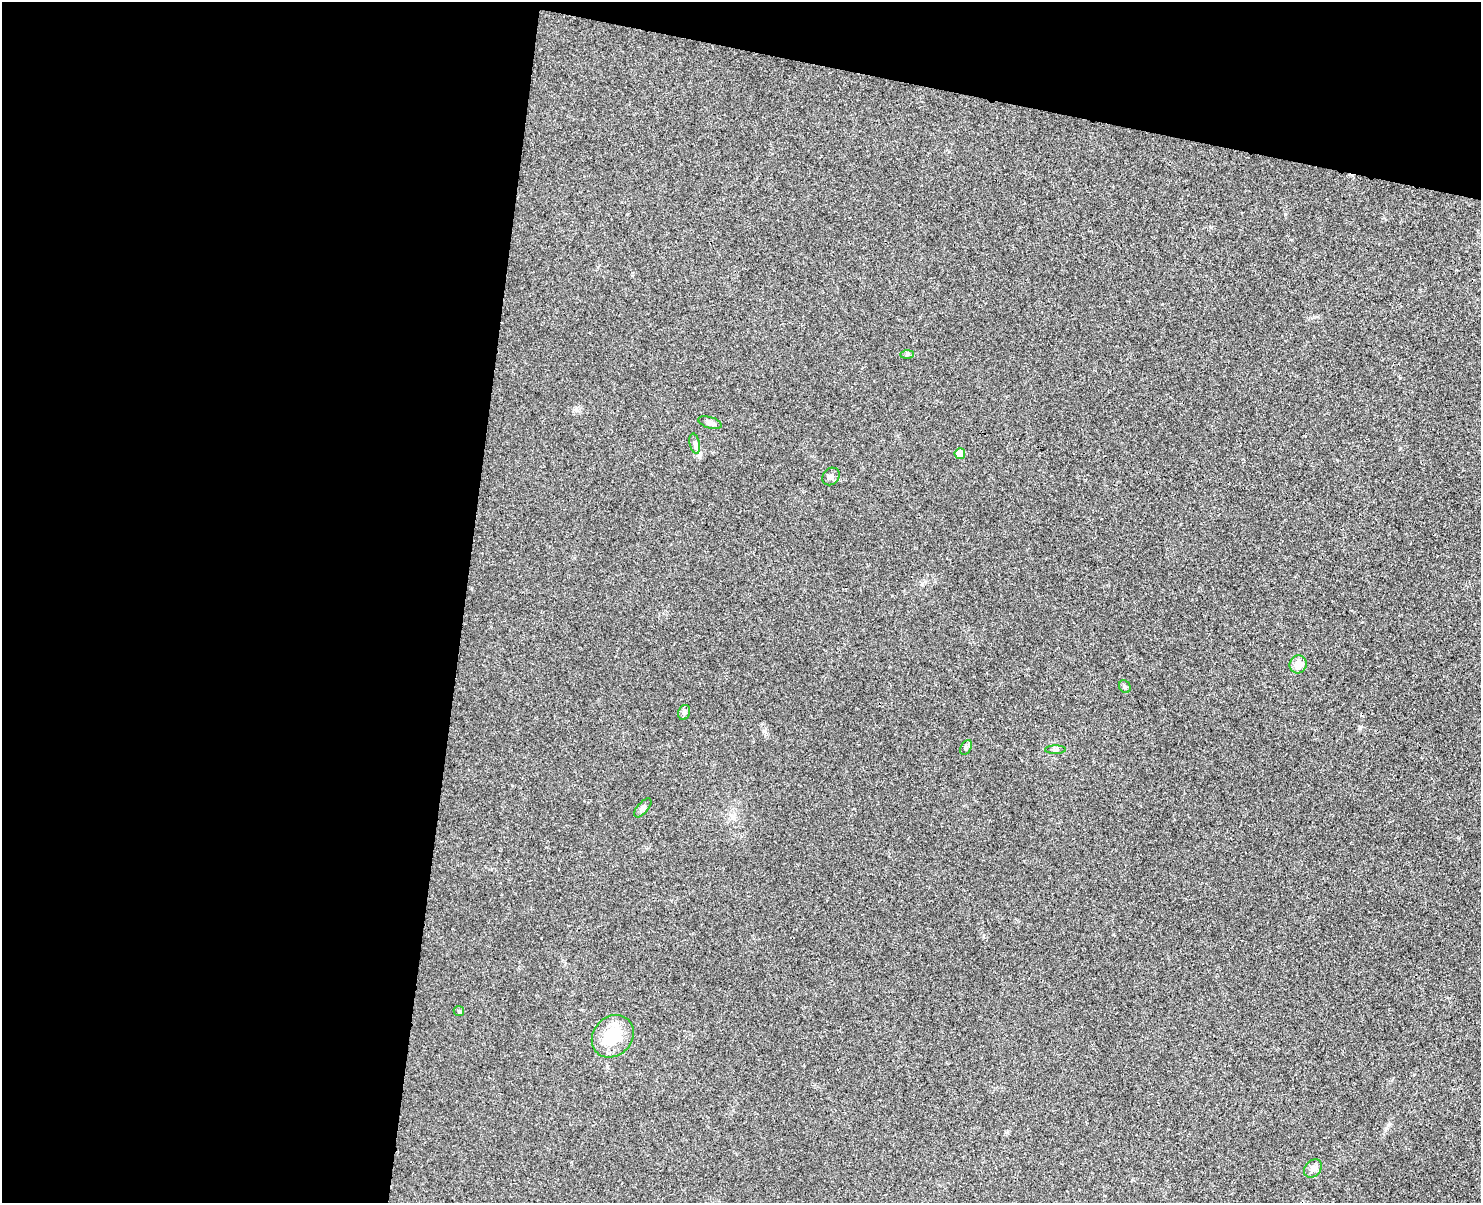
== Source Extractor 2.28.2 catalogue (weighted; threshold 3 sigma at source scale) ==
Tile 1 of 3 x 4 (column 1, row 1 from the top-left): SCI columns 170-1648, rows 3619-4819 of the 4893 x 4832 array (HDU 1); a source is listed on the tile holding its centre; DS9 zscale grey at full resolution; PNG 1483 x 1205 px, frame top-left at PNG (2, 2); each listed source drawn as its Kron ellipse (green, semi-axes under 4 px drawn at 4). Shown black and unused: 37% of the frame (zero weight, under 3 of 4 exposures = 6% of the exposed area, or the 3 px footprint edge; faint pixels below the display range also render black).
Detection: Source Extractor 2.28.2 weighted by HDU 2 'WHT'; one run over the whole footprint, this tile lists its part. Background 0.0307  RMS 0.0048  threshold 0.0214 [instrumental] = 3 sigma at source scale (4.5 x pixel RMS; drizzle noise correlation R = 1.50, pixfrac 1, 0.05/0.05 arcsec/px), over >= 5 px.
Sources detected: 14; all 14 listed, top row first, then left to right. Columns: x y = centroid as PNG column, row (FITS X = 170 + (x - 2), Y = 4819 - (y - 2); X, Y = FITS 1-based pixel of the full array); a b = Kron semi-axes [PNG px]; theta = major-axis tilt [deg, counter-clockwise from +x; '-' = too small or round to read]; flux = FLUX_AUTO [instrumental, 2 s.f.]
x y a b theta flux
907 354 7 4 1 0.78
710 423 12 5 -16 1.8
695 444 10 5 -77 1.4
960 454 5 5 - 5.9
831 476 9 8 - 1.7
1298 664 9 8 - 5.8
1125 687 7 5 -58 0.84
684 712 8 5 70 1.2
966 747 8 5 64 1
1055 750 10 4 1 1
643 808 11 5 50 1.4
459 1011 5 5 - 0.66
613 1036 23 19 47 18
1313 1168 10 7 49 2.1
Unlisted compact peaks at least as high as the median listed source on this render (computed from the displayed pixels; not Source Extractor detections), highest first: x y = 1285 214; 1360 727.